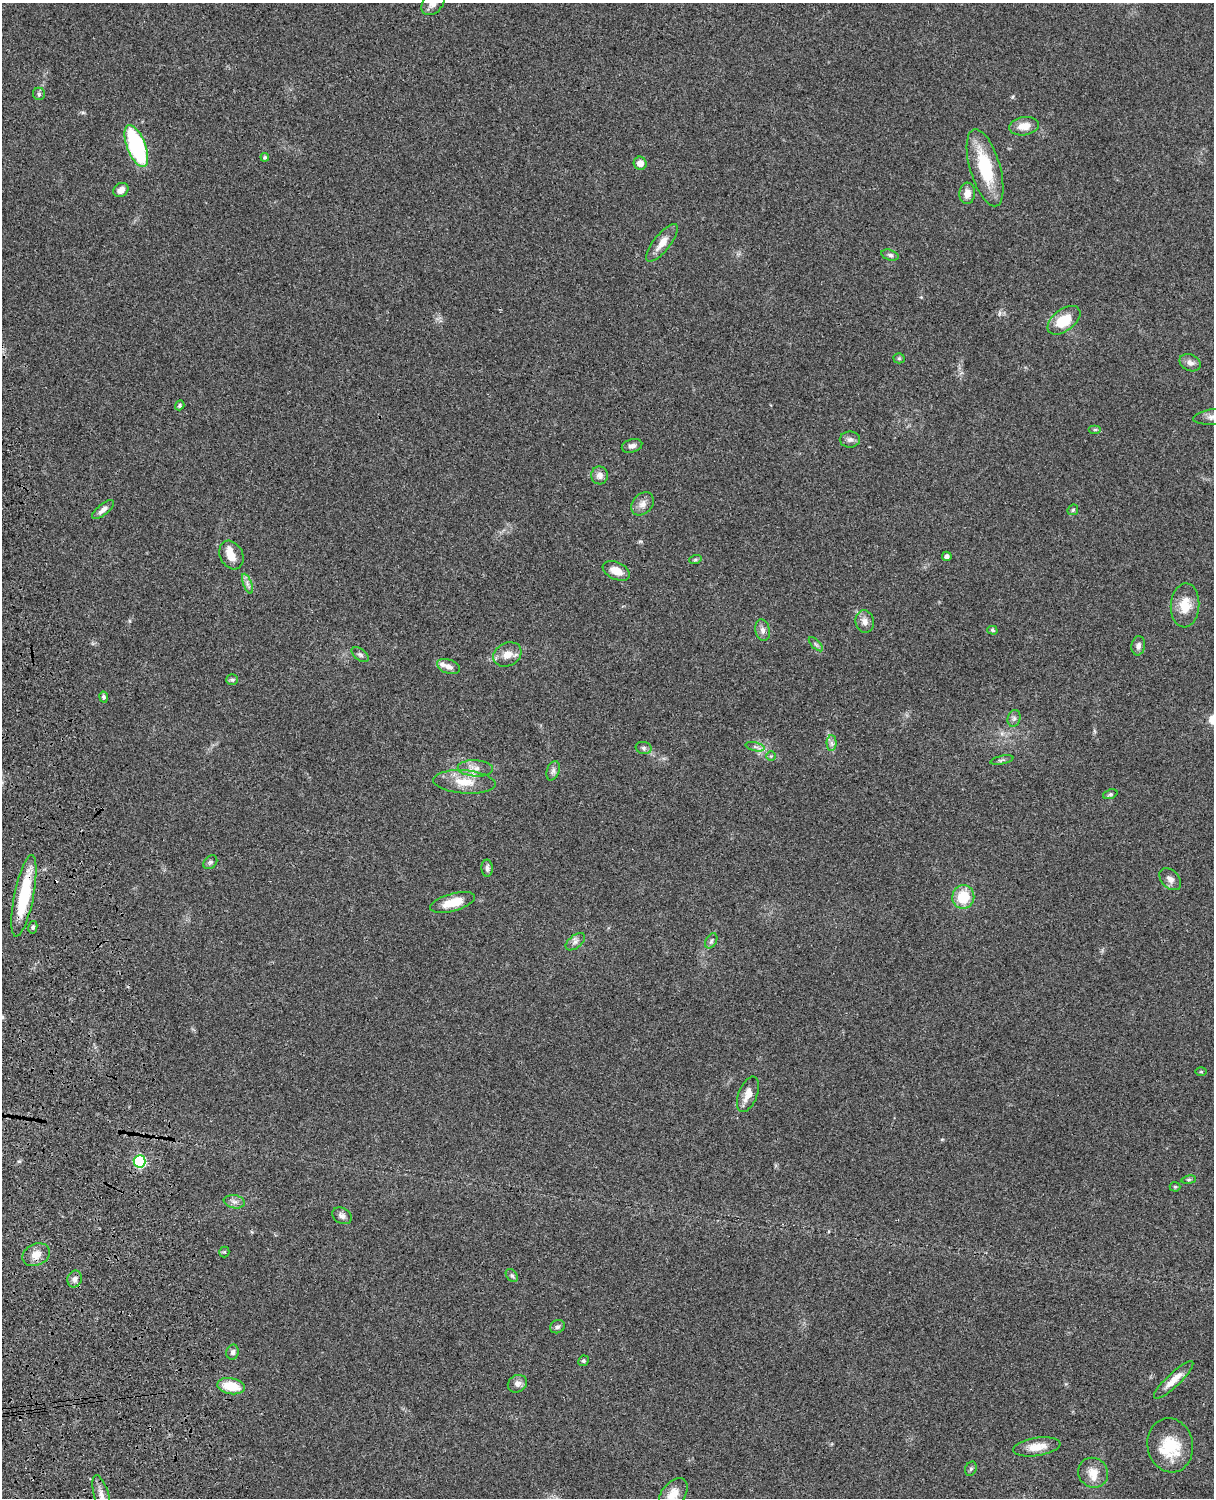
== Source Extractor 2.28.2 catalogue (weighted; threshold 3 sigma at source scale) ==
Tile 7 of 4 x 3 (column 3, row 2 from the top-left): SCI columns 2546-3757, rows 1773-3268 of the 5088 x 4927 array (HDU 1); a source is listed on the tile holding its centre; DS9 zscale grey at full resolution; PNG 1216 x 1500 px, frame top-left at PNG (2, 3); each listed source drawn as its Kron ellipse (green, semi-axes under 4 px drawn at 4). Shown black and unused: <1% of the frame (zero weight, under 3 of 4 exposures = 6% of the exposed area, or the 3 px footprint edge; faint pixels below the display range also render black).
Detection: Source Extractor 2.28.2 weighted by HDU 2 'WHT'; one run over the whole footprint, this tile lists its part. Background 0.0763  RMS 0.0058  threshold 0.0261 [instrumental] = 3 sigma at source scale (4.5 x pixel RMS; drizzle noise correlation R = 1.50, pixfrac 1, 0.05/0.05 arcsec/px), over >= 5 px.
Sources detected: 84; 1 inside a brighter object's white glare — neither listed nor drawn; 2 inside a brighter listed object's ellipse — not listed separately; the other 81 listed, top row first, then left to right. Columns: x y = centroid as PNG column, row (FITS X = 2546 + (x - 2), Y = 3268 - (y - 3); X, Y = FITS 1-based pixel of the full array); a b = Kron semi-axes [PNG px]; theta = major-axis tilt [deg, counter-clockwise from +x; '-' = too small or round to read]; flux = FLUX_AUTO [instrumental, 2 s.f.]
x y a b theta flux
433 3 13 9 47 4.2
39 94 6 6 - 1.1
1024 126 15 9 9 6.5
136 146 22 9 -69 68
265 157 4 3 - 0.89
640 163 6 6 - 4.2
985 168 40 15 -74 30
121 190 8 6 32 3.4
967 193 10 8 86 4.9
662 243 23 8 52 6.2
890 255 9 5 -16 1.5
1064 320 19 11 37 15
899 358 5 5 - 0.81
1190 363 11 8 -25 3
180 405 5 4 - 0.93
1213 417 20 7 6 4.3
1095 430 6 4 0 0.72
850 440 10 8 0 2.4
632 446 10 6 16 2.3
600 475 9 8 - 3.4
643 504 13 9 47 3.7
103 510 13 5 39 3
1073 510 6 4 44 0.9
231 555 15 11 -63 6.4
947 556 5 4 - 2
695 560 6 4 19 0.86
616 571 14 8 -25 6.9
247 584 10 3 -69 1.7
1185 605 22 14 86 11
865 622 11 9 -75 3.5
763 630 11 7 -78 2.6
992 630 5 4 - 0.98
816 644 9 3 -45 1.1
1138 646 10 7 81 2.4
507 654 15 11 27 6.2
360 655 10 5 -36 1.5
448 667 12 7 -19 2.9
232 680 6 5 - 0.96
104 697 5 4 - 1.1
1014 718 8 6 75 1.7
831 743 7 5 -88 1.7
755 747 9 4 -13 1.5
644 748 8 6 -15 1.5
771 756 5 4 - 0.67
1002 760 12 3 12 1.2
475 768 17 8 -3 4.9
553 771 10 6 70 2
464 782 31 11 -4 12
1110 794 7 4 20 0.94
210 862 8 6 44 1.2
487 868 8 6 -86 1.6
1170 879 13 8 -46 3.2
24 896 41 9 79 31
963 897 12 11 - 16
453 902 23 8 15 12
33 927 6 4 79 1.1
711 941 8 5 61 1.3
575 942 11 6 39 2.3
1201 1072 5 3 - 0.54
748 1094 19 9 68 5.8
139 1161 6 6 - 68
1189 1180 7 4 8 0.81
1175 1187 5 5 - 0.83
234 1202 11 6 -10 2.3
342 1216 10 7 -30 2.4
224 1252 5 5 - 0.68
36 1255 14 10 26 5.8
512 1275 7 5 -50 1.3
75 1279 8 7 - 2.6
557 1327 8 6 25 1.5
233 1352 7 6 - 1.8
583 1361 5 5 - 0.98
1174 1380 26 7 43 7.1
517 1384 10 8 29 2.9
231 1386 14 8 -11 13
1170 1445 27 22 -79 21
1037 1447 24 9 9 7.6
971 1469 7 5 68 1.2
1093 1473 16 14 -46 7.4
673 1494 18 11 53 7.9
102 1496 21 7 -74 5.1
Overlapping masked pixels (flux is a lower limit): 2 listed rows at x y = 24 896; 139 1161
Isophote crosses this tile's border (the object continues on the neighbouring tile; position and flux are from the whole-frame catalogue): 4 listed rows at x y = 433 3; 1213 417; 673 1494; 102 1496